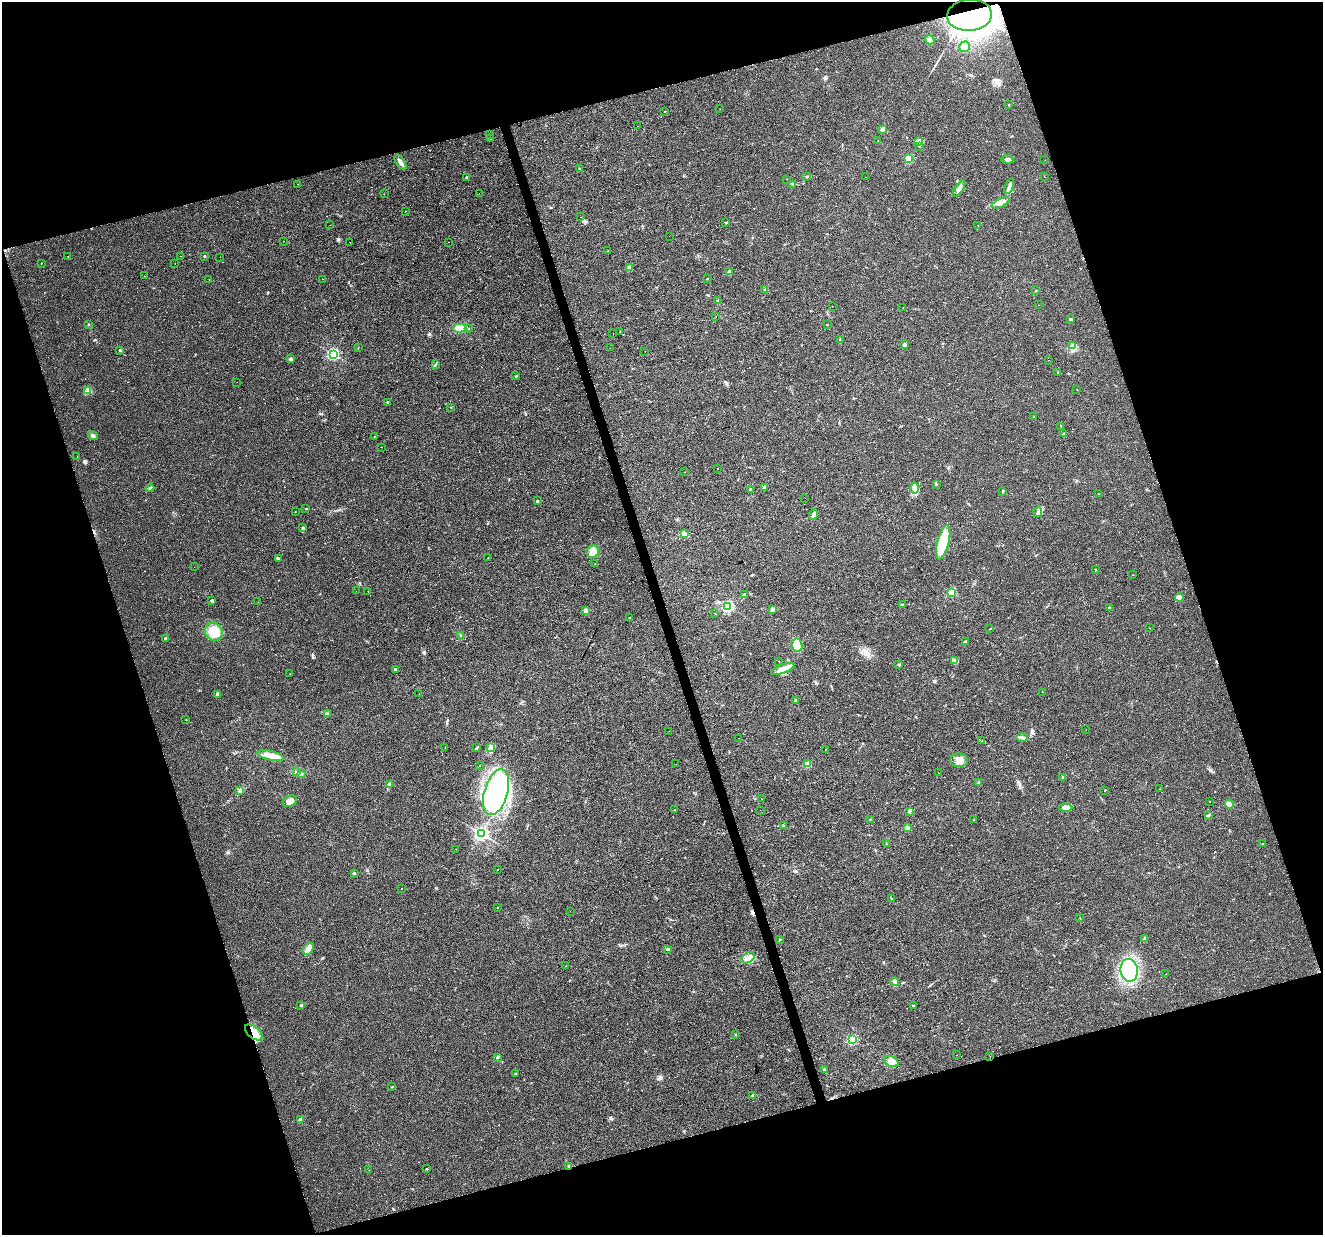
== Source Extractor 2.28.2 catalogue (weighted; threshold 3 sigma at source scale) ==
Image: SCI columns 1-5282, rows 58-4987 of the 5284 x 5097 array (HDU 1 of 3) = the unmasked area's bounding box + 8 px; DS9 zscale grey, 4 x 4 block average (1 PNG px = mean of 4 x 4 image px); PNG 1325 x 1237 px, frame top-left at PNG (2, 2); each listed source drawn as its Kron ellipse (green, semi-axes under 4 px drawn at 4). Shown black and unused: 36% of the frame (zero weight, under 2 of 3 exposures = <1% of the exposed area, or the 3 px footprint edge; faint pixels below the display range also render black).
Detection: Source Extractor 2.28.2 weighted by HDU 2 'WHT'. Background 0.0261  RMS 0.0056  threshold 0.0253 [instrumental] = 3 sigma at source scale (4.5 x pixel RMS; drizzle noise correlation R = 1.50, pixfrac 1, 0.0396/0.0396 arcsec/px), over >= 5 px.
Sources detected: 239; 1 inside a brighter object's white glare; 13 cosmic-ray / hot-pixel residue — neither listed nor drawn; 2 inside a brighter listed object's ellipse — not listed separately; the other 223 listed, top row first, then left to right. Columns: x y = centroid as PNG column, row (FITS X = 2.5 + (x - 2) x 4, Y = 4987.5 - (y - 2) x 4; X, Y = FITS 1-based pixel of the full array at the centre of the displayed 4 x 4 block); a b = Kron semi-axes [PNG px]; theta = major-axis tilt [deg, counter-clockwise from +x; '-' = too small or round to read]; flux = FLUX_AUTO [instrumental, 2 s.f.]
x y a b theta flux
969 15 22 15 4 2300
930 40 5 4 - 7.6
965 47 5 5 - 22
1009 105 2 2 - 1.3
720 109 2 2 - 0.9
665 112 2 2 - 1.7
637 126 2 2 - 0.76
882 129 2 2 - 21
489 134 2 2 - 3.1
490 138 2 2 - 1.8
878 140 2 2 - 0.84
918 141 3 2 - 3.2
919 146 2 2 - 4.2
908 159 2 2 - 140
1007 159 6 3 -6 9.2
1045 160 2 2 - 0.63
400 162 9 3 -56 11
579 168 2 2 - 4
807 176 2 2 - 1.3
467 177 2 2 - 9.8
865 177 2 2 - 0.7
1044 177 2 2 - 3
787 179 2 2 - 0.6
297 184 2 2 - 0.97
793 184 3 2 - 1.7
1009 186 8 3 67 11
959 188 9 2 57 8.9
479 193 2 2 - 3
384 194 2 2 - 0.77
1000 203 9 3 23 13
405 211 2 2 - 0.74
581 217 2 2 - 33
726 222 3 2 - 2.6
330 225 2 2 - 2.2
978 225 2 2 - 1.3
669 236 2 2 - 2.6
284 241 2 2 - 0.8
350 242 2 2 - 3.1
448 242 2 2 - 0.6
608 251 2 2 - 0.5
68 256 2 2 - 2
180 256 2 2 - 1.6
205 256 2 2 - 4.5
220 257 2 2 - 0.91
41 263 2 2 - 1.5
175 263 2 2 - 3.3
629 268 2 2 - 31
729 272 3 2 - 3.8
144 276 2 2 - 0.7
209 279 2 2 - 0.79
322 279 2 2 - 0.99
707 279 2 2 - 1.8
764 289 2 2 - 1.7
1036 290 2 2 - 1.3
718 300 2 2 - 1.1
1038 305 2 2 - 0.74
833 306 2 2 - 2.2
903 308 2 2 - 0.49
716 316 2 2 - 0.47
1070 319 2 2 - 12
88 324 2 2 - 3.2
827 325 2 2 - 1.1
460 328 7 4 3 16
469 328 2 2 - 3.5
620 331 2 2 - 0.82
613 333 2 2 - 2.8
840 340 3 2 - 1.8
904 345 2 2 - 24
1073 345 3 2 - 2.9
358 348 2 2 - 0.67
610 348 2 2 - 0.74
120 350 3 2 - 3.2
645 351 2 2 - 1.5
333 354 3 3 - 420
291 359 4 2 - 4.7
1049 360 2 2 - 0.49
435 365 2 2 - 2.1
1058 372 2 2 - 1.5
516 376 2 2 - 1.3
237 382 2 2 - 2.5
1077 389 2 2 - 1.1
87 391 3 2 - 4
387 402 2 2 - 3.5
451 407 2 2 - 0.87
1034 417 2 2 - 0.85
1061 426 2 2 - 1.6
1063 434 2 2 - 1.8
93 435 5 3 - 8.2
374 436 2 2 - 2.5
382 447 2 2 - 2.1
77 457 2 2 - 1.9
717 469 2 2 - 2.7
684 472 2 2 - 1.6
936 484 3 2 - 2.4
764 487 3 2 - 5
150 488 4 2 - 4.9
915 488 6 3 -90 10
750 489 2 2 - 2.9
1003 491 3 2 - 2.8
1099 494 2 2 - 2
805 498 2 2 - 1.5
537 501 2 2 - 5.8
306 508 2 2 - 3.6
295 511 2 2 - 1
1038 512 5 2 - 5.3
813 515 5 3 - 13
303 528 3 2 - 2.7
685 534 4 3 - 8.6
943 542 17 6 75 130
593 552 6 6 - 28
278 558 3 2 - 2.5
488 558 2 2 - 2.4
595 564 2 2 - 2
194 567 2 2 - 4
1095 570 2 2 - 1.7
1133 575 2 2 - 0.7
356 591 2 2 - 0.66
368 591 2 2 - 2.4
951 592 2 2 - 200
744 594 4 2 - 3.6
1179 597 4 3 - 17
212 601 3 2 - 4.2
258 602 2 2 - 0.47
902 605 3 2 - 3.9
728 606 2 2 - 480
1109 607 2 2 - 5.1
772 609 3 2 - 4.1
586 611 2 2 - 55
715 613 2 2 - 0.74
629 618 2 2 - 1.4
1149 628 2 2 - 0.36
990 629 2 2 - 0.98
214 632 9 8 - 70
461 636 2 2 - 1.9
165 638 2 2 - 14
966 642 4 3 - 4.6
797 645 7 5 -81 29
779 661 2 2 - 2.6
955 661 3 2 - 4.2
899 665 2 2 - 11
395 669 2 2 - 13
783 669 12 4 20 32
290 673 2 2 - 1.4
1042 692 2 2 - 0.76
217 694 2 2 - 21
419 694 2 2 - 2.1
796 700 2 2 - 14
327 714 3 2 - 4
186 720 2 2 - 1.4
1086 730 2 2 - 0.64
669 731 2 2 - 2
738 738 2 2 - 0.63
1022 738 6 2 1 7.8
982 741 2 2 - 6.2
490 747 4 3 - 6.2
445 748 2 2 - 0.61
476 748 4 2 - 3.5
825 750 2 2 - 0.62
270 756 13 4 -12 33
959 760 9 6 0 25
676 764 2 2 - 0.67
807 764 2 2 - 100
480 766 2 2 - 2.5
297 772 4 3 - 6.9
939 773 2 2 - 0.72
301 774 3 2 - 2.6
1063 777 4 2 - 2.9
979 782 3 2 - 2.7
390 784 2 2 - 36
1160 789 2 2 - 0.9
240 790 4 3 - 5.5
1105 790 2 2 - 3.1
496 792 23 11 74 460
761 798 2 2 - 3.3
290 801 7 5 22 22
1210 801 2 2 - 1.7
1229 804 4 4 - 28
1065 808 7 3 1 16
675 810 2 2 - 0.83
760 810 2 2 - 0.66
909 811 3 2 - 4.8
1208 816 4 2 - 3.1
870 819 2 2 - 0.92
973 820 2 2 - 1.1
783 826 2 2 - 3.3
907 828 3 3 - 6.4
481 834 3 3 - 980
886 844 2 2 - 1.6
1262 844 2 2 - 1.3
456 849 2 2 - 0.68
498 869 2 2 - 1.8
354 873 2 2 - 8.4
402 889 2 2 - 5.1
892 898 2 2 - 1.2
497 908 2 2 - 1.1
570 911 2 2 - 0.64
1080 918 2 2 - 1.2
780 939 2 2 - 5.1
1144 939 2 2 - 1.7
308 949 6 4 55 21
668 949 3 2 - 5
748 958 7 4 30 17
566 966 2 2 - 0.82
1129 970 11 8 -82 320
1166 974 2 2 - 2.7
895 982 4 3 - 12
301 1005 2 2 - 9.7
913 1005 2 2 - 2
254 1032 10 5 -40 34
735 1034 2 2 - 0.97
852 1040 2 2 - 290
956 1055 2 2 - 4.3
990 1056 2 2 - 9.8
498 1057 3 2 - 4.7
891 1062 7 5 -25 22
824 1069 3 2 - 2.8
515 1074 2 2 - 1.6
392 1087 2 2 - 1.1
752 1095 2 2 - 1.3
300 1120 2 2 - 27
569 1166 3 2 - 3.2
427 1169 2 2 - 2.9
369 1170 2 2 - 0.84
Overlapping masked pixels (flux is a lower limit): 3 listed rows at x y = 969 15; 254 1032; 569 1166
Diffuse or blended objects may show on this block-average render without a row.